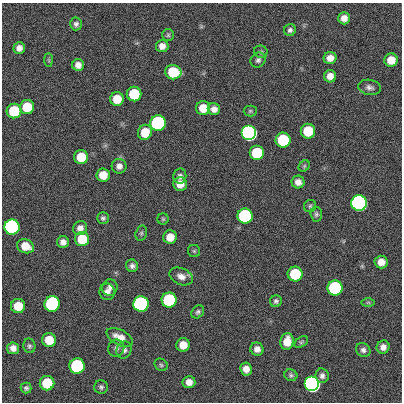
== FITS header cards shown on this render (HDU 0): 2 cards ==
NAXIS1  =                  400
NAXIS2  =                  400

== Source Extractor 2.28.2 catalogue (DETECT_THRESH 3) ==
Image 400 x 400 px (HDU 0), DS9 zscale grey, 1 PNG px = 1 image px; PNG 404 x 404 px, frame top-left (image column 1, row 400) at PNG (2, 3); each listed source drawn as its Kron ellipse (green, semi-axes under 4 px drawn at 4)
Background 0.786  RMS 34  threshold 101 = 3 sigma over >= 5 px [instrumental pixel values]
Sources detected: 85; all 85 listed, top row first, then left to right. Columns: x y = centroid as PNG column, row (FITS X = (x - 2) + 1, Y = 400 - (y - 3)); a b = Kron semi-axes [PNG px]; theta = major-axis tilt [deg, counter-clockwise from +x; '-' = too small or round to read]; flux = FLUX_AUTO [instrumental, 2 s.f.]
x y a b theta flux
344 18 6 6 - 1.5e+04
76 24 6 6 - 6.6e+03
290 30 6 5 - 6.4e+03
168 35 6 6 - 4.0e+03
162 46 6 6 - 1.3e+04
19 48 6 6 - 1.2e+04
261 52 7 6 - 4.4e+03
330 58 6 6 - 1.8e+04
49 60 7 4 -89 3.5e+03
258 60 8 7 - 7.0e+03
391 60 7 7 - 3.2e+04
78 65 6 6 - 1.4e+04
173 72 8 7 - 1.2e+05
330 76 6 6 - 1.9e+04
369 87 11 7 -11 9.4e+03
134 94 7 7 - 1.2e+05
117 99 7 7 - 4.7e+04
27 107 7 7 - 7.3e+04
203 108 7 7 - 3.9e+04
214 109 6 6 - 1.3e+04
14 111 7 7 - 1.2e+05
250 111 6 5 - 3.8e+03
158 123 7 7 - 1.0e+06
308 131 7 7 - 9.1e+04
145 132 8 7 - 5.0e+04
249 133 7 7 - 3.5e+06
283 140 7 7 - 2.1e+05
257 153 7 7 - 1.7e+05
81 157 7 7 - 5.7e+04
119 166 7 7 - 1.1e+04
304 166 6 5 - 3.6e+03
103 175 7 6 - 3.4e+04
180 176 7 6 - 7.9e+03
298 182 6 6 - 1.4e+04
180 184 7 6 - 2.4e+04
359 203 7 7 - 1.1e+07
310 206 6 6 - 4.5e+03
316 214 7 5 -84 5.1e+03
245 216 7 7 - 5.4e+05
103 218 6 5 - 5.2e+03
163 219 5 5 - 3.6e+03
12 227 7 7 - 2.9e+06
80 228 7 7 - 1.3e+04
141 233 8 5 75 4.2e+03
170 237 7 6 - 2.8e+04
82 239 7 7 - 7.8e+04
63 242 6 6 - 1.3e+04
25 246 9 7 -21 3.7e+04
194 251 6 6 - 3.8e+03
381 262 6 6 - 2.1e+04
132 266 6 6 - 7.8e+03
295 274 7 7 - 1.4e+05
181 276 12 8 -23 1.6e+04
110 287 8 7 - 1.0e+04
335 288 7 7 - 5.7e+05
107 292 8 7 - 9.9e+03
169 300 7 7 - 3.1e+05
276 301 6 5 - 5.6e+03
368 302 7 4 0 3.3e+03
52 304 8 7 - 6.1e+05
141 304 7 7 - 2.1e+06
18 306 7 7 - 5.0e+04
198 312 7 5 47 5.5e+03
120 337 14 7 -27 2.5e+04
49 340 7 7 - 4.8e+04
287 341 8 6 81 3.3e+04
301 342 8 5 36 3.9e+03
183 345 7 6 - 2.8e+04
29 346 7 6 - 5.1e+03
383 347 7 6 - 1.2e+04
13 348 6 6 - 1.3e+04
116 348 8 8 - 7.5e+03
257 349 7 6 - 1.3e+04
124 350 9 7 64 8.2e+03
363 350 7 6 - 7.8e+03
161 365 7 6 - 4.4e+03
77 366 7 7 - 5.2e+05
246 369 6 6 - 1.6e+04
291 375 6 5 - 4.8e+03
322 376 7 6 - 7.8e+03
189 382 6 6 - 1.6e+04
47 383 7 7 - 9.8e+04
312 384 7 7 - 5.5e+06
101 387 7 7 - 5.4e+03
26 388 5 5 - 5.1e+03